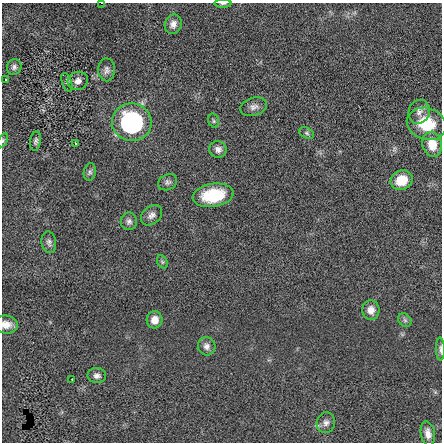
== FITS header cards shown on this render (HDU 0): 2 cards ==
NAXIS1  =                  440 / length of data axis 1
NAXIS2  =                  440 / length of data axis 2

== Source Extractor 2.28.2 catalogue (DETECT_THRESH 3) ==
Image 440 x 440 px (HDU 0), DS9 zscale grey, 1 PNG px = 1 image px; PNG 444 x 444 px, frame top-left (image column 1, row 440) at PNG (2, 3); each listed source drawn as its Kron ellipse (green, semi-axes under 4 px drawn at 4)
Background -0.00674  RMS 0.77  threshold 2.3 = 3 sigma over >= 5 px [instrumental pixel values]
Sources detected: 37; all 37 listed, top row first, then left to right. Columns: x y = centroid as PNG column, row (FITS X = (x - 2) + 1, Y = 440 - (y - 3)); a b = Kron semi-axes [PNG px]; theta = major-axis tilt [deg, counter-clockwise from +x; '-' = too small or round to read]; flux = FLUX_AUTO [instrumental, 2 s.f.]
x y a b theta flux
102 3 2 2 - 36
223 4 8 3 0 76
173 24 10 8 69 280
14 67 8 7 - 160
107 70 11 8 -88 210
6 79 3 2 - 54
78 81 10 9 - 300
67 82 9 5 -72 110
254 107 14 9 18 270
419 112 12 10 65 320
214 121 7 5 -74 96
132 122 20 19 - 8800
426 124 20 15 -19 1900
307 133 8 5 -28 100
3 140 8 4 64 77
36 141 10 5 81 130
75 144 3 3 - 140
432 144 12 9 -79 910
218 149 9 8 - 250
90 172 9 6 77 130
401 180 11 9 24 1000
167 182 10 7 24 180
213 195 20 11 9 1800
151 215 12 8 39 270
129 221 9 8 - 190
49 242 11 7 -81 190
162 262 7 5 -60 94
371 310 9 8 - 390
155 320 8 8 - 460
405 320 7 6 - 130
6 324 11 9 -6 420
207 346 9 8 - 230
440 349 11 4 -89 130
97 376 9 7 -3 210
72 379 2 2 - 27
326 423 10 9 - 250
428 433 12 7 -80 330
At the frame edge (FLAGS 8, measured only in part): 5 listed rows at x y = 102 3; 223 4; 3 140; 6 324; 440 349